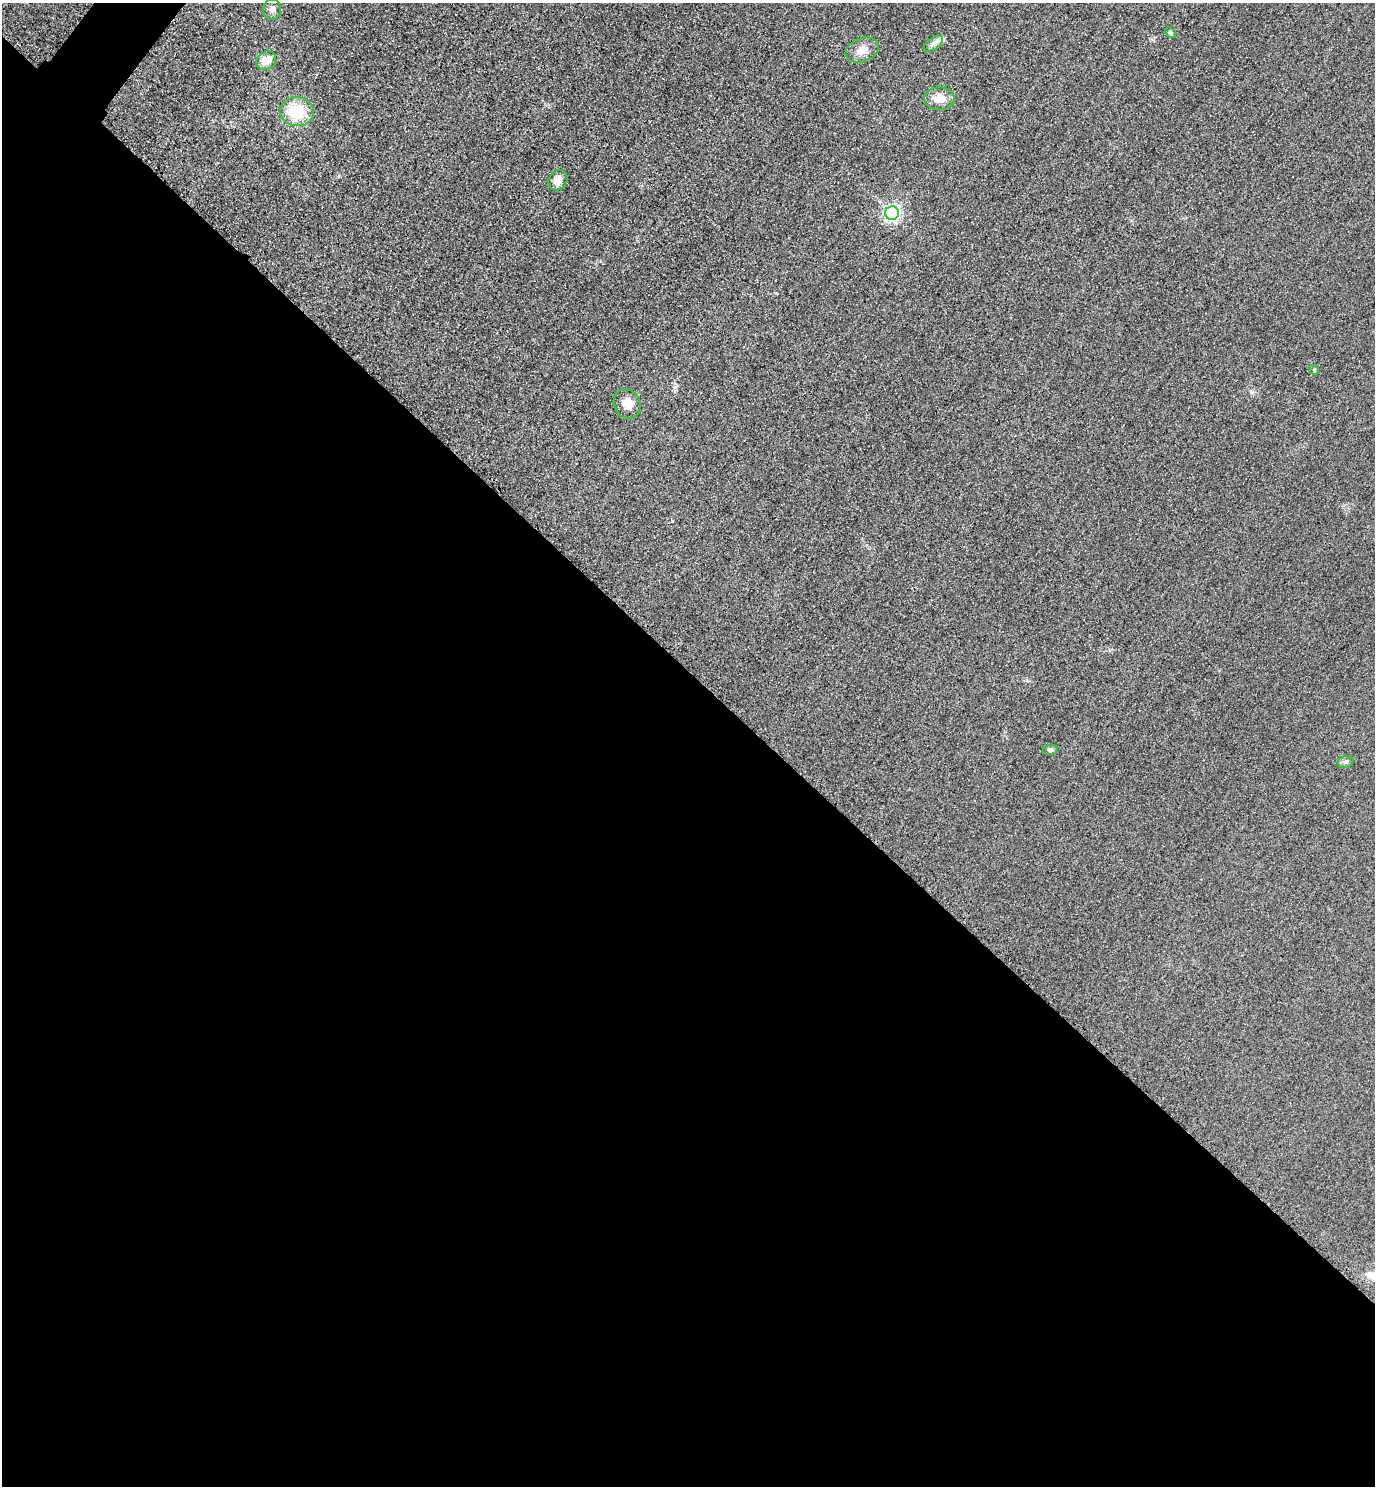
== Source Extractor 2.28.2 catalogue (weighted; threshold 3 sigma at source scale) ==
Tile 14 of 4 x 4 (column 2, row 4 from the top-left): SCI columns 1697-3069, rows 30-1513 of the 5996 x 5993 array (HDU 1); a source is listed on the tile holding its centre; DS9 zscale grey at full resolution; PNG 1377 x 1488 px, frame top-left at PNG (2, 3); each listed source drawn as its Kron ellipse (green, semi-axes under 4 px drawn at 4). Shown black and unused: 55% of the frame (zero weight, under 3 of 4 exposures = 3% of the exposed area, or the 3 px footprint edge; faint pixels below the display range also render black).
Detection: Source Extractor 2.28.2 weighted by HDU 2 'WHT'; one run over the whole footprint, this tile lists its part. Background 0.051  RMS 0.017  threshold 0.0752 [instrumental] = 3 sigma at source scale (4.5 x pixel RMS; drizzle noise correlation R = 1.50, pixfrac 1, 0.05/0.05 arcsec/px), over >= 5 px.
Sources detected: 14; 1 inside a brighter listed object's ellipse — not listed separately; the other 13 listed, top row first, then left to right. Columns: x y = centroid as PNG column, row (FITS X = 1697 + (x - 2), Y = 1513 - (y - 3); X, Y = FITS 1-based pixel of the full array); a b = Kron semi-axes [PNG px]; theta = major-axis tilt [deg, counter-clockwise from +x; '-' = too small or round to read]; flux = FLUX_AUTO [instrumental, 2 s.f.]
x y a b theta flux
272 9 10 9 - 8.9
1170 32 6 4 -45 2.4
933 44 11 5 36 6.7
862 50 17 11 21 17
266 61 10 8 36 24
939 99 15 11 0 20
297 112 17 14 -5 65
558 180 10 9 - 14
892 213 7 7 - 460
1314 370 5 4 - 2.2
627 404 15 13 -62 21
1050 750 7 5 10 3.7
1345 762 8 6 15 4
Unlisted compact peaks at least as high as the median listed source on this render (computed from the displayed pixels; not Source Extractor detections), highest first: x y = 675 387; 1252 392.